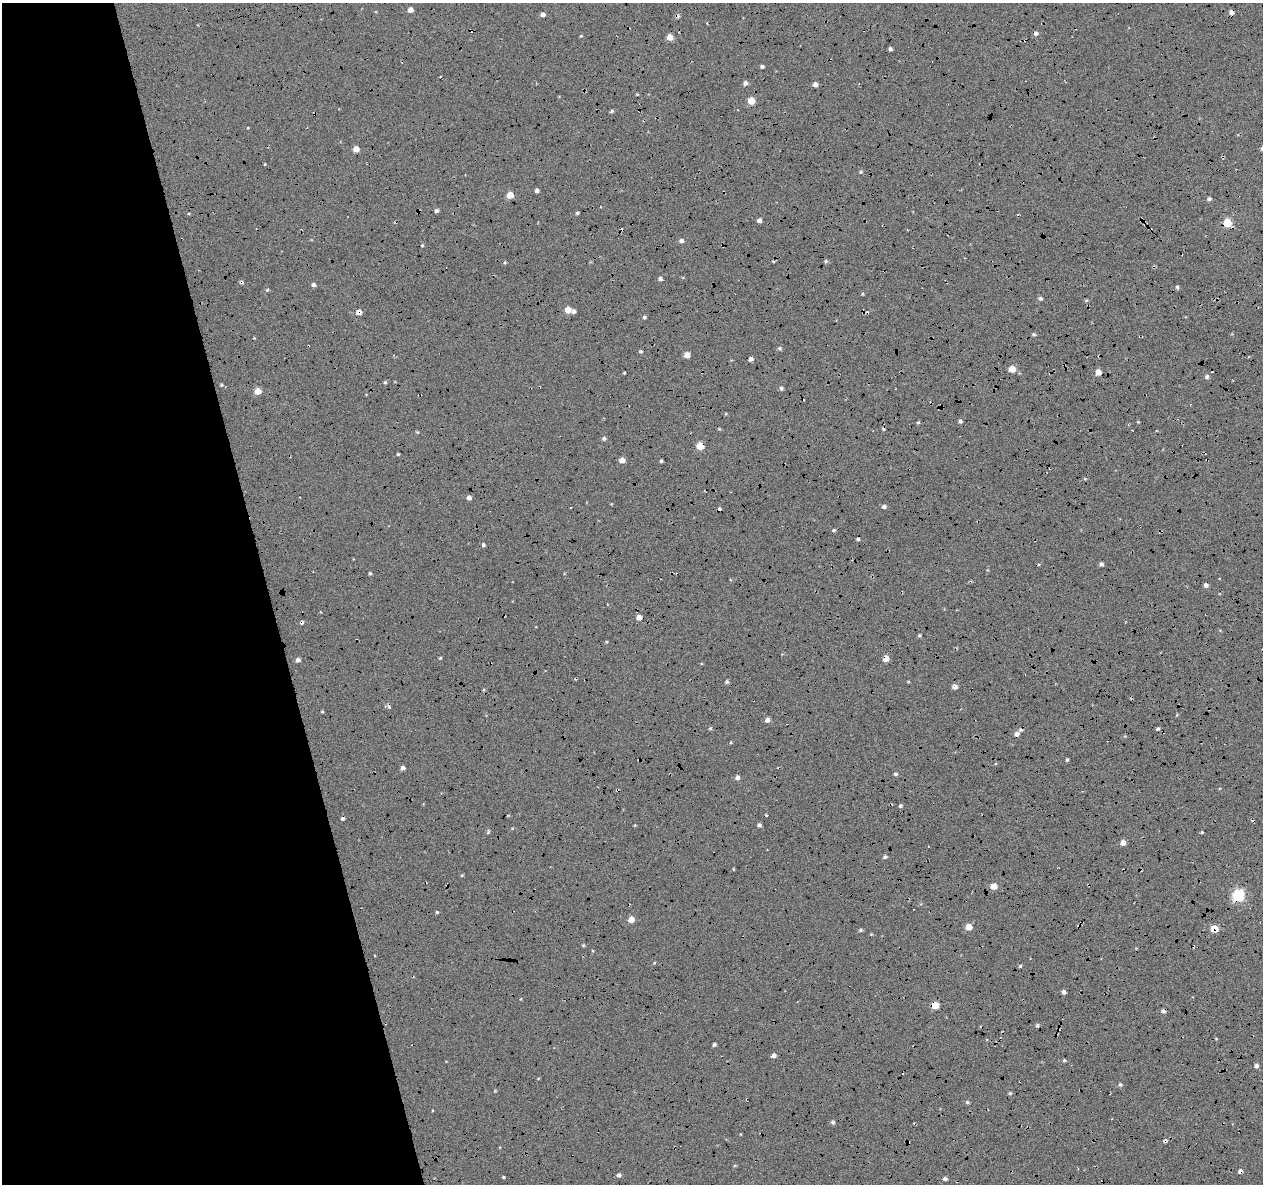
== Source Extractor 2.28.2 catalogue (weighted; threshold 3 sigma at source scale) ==
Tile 5 of 4 x 4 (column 1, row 2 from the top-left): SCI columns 45-1305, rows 2476-3657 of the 5131 x 4901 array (HDU 1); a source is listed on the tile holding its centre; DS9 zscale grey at full resolution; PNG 1265 x 1186 px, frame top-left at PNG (2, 3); no overlay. Shown black and unused: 22% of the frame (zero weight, under 5 of 17 exposures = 6% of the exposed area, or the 3 px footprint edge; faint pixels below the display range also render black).
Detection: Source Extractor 2.28.2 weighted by HDU 2 'WHT'; one run over the whole footprint, this tile lists its part. Background -0.152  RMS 0.13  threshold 0.533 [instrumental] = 3 sigma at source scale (4.09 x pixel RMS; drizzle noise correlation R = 1.36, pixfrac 0.8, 0.0396/0.0396 arcsec/px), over >= 5 px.
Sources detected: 151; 16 cosmic-ray / hot-pixel residue — not listed; the other 135 listed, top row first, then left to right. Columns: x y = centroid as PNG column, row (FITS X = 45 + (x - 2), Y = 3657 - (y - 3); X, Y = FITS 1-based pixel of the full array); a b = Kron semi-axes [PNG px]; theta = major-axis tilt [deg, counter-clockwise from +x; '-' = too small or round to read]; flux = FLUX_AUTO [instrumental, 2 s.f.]
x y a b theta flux
410 10 5 4 - 69
1231 12 5 5 - 53
543 14 5 5 - 37
1036 33 5 5 - 36
581 36 4 4 - 11
670 37 5 5 - 130
890 49 4 3 - 27
762 66 4 3 - 27
745 83 5 5 - 43
815 84 4 4 - 54
637 94 5 3 - 11
751 101 5 5 - 230
612 111 5 4 - 20
356 149 5 4 - 150
1223 157 5 3 - 13
265 164 4 2 - 7.8
861 172 5 4 - 16
537 190 4 4 - 35
510 195 5 4 - 200
1209 199 5 4 - 26
436 211 4 4 - 33
577 213 4 3 - 17
759 220 4 4 - 47
1227 223 5 5 - 460
681 241 5 4 - 42
422 245 4 3 - 14
826 261 5 5 - 18
505 262 5 3 - 14
773 262 5 3 - 12
660 279 4 4 - 36
241 282 5 4 - 21
313 285 5 4 - 35
1177 287 4 4 - 23
267 290 5 4 - 16
862 294 4 4 - 12
1040 298 5 4 - 26
1086 300 6 3 -17 13
568 310 5 5 - 150
573 311 4 4 - 33
359 312 6 5 - 78
863 312 8 3 -89 17
644 317 4 4 - 21
1034 334 5 5 - 20
779 348 5 5 - 20
640 351 4 4 - 17
687 355 5 5 - 100
751 359 4 4 - 44
1012 369 5 5 - 150
1098 372 5 4 - 110
624 373 3 2 - 11
1207 377 5 5 - 28
385 382 4 4 - 16
221 385 5 4 - 16
781 388 5 4 - 25
258 391 5 5 - 170
725 414 4 3 - 9.8
960 421 5 4 - 26
918 422 4 3 - 14
1138 422 4 3 - 9.7
719 429 5 4 - 14
604 438 5 5 - 25
700 446 5 5 - 280
398 454 3 3 - 13
622 460 5 4 - 100
661 461 3 3 - 17
1050 468 2 2 - 9.9
1085 479 5 3 - 9.8
469 498 5 4 - 51
884 506 5 5 - 32
834 530 5 4 - 18
858 539 3 3 - 20
483 545 4 4 - 23
1102 564 5 4 - 27
370 573 4 3 - 19
1206 585 4 4 - 45
639 617 5 4 - 80
302 622 5 4 - 24
919 635 4 4 - 16
440 658 3 3 - 12
886 658 5 5 - 140
298 660 4 4 - 43
727 682 5 5 - 21
908 682 4 3 - 9.2
955 687 6 5 - 46
322 711 4 3 - 12
1177 715 4 4 - 10
767 720 6 5 - 41
710 728 5 4 - 14
1158 729 4 4 - 20
1017 734 5 5 - 43
731 742 4 3 - 9.7
639 760 4 2 - 8.4
1067 760 4 3 - 15
403 768 4 4 - 36
895 774 4 3 - 21
737 777 5 4 - 42
900 806 4 4 - 19
508 816 4 2 - 8.6
342 818 4 4 - 24
635 825 4 3 - 9.7
759 825 4 4 - 29
1202 832 4 3 - 12
1123 843 5 4 - 84
885 857 6 4 45 23
733 869 4 2 - 8.4
462 875 5 3 - 10
994 886 5 5 - 160
1238 896 6 6 - 1500
437 912 4 4 - 14
631 919 5 4 - 140
968 927 5 5 - 150
1214 929 5 5 - 220
860 930 4 4 - 22
583 945 4 4 - 13
654 963 4 3 - 10
1020 966 4 4 - 16
1064 992 4 4 - 38
935 1005 5 5 - 270
1163 1011 4 4 - 41
1037 1025 5 4 - 17
714 1044 4 3 - 27
773 1055 5 4 - 46
1064 1060 4 3 - 15
1256 1066 5 4 - 39
538 1079 4 3 - 8.9
1120 1085 5 5 - 21
495 1091 4 4 - 9.5
1010 1093 4 4 - 16
967 1102 5 5 - 18
833 1122 6 5 - 22
1165 1141 5 4 - 26
1240 1171 5 4 - 35
618 1175 5 4 - 30
503 1177 3 3 - 13
945 1179 4 4 - 31
Overlapping masked pixels (flux is a lower limit): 17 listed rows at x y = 1231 12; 1223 157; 1227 223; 241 282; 359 312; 863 312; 700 446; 1050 468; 302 622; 886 658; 639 760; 1238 896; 1214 929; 935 1005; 1163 1011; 1165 1141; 1240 1171